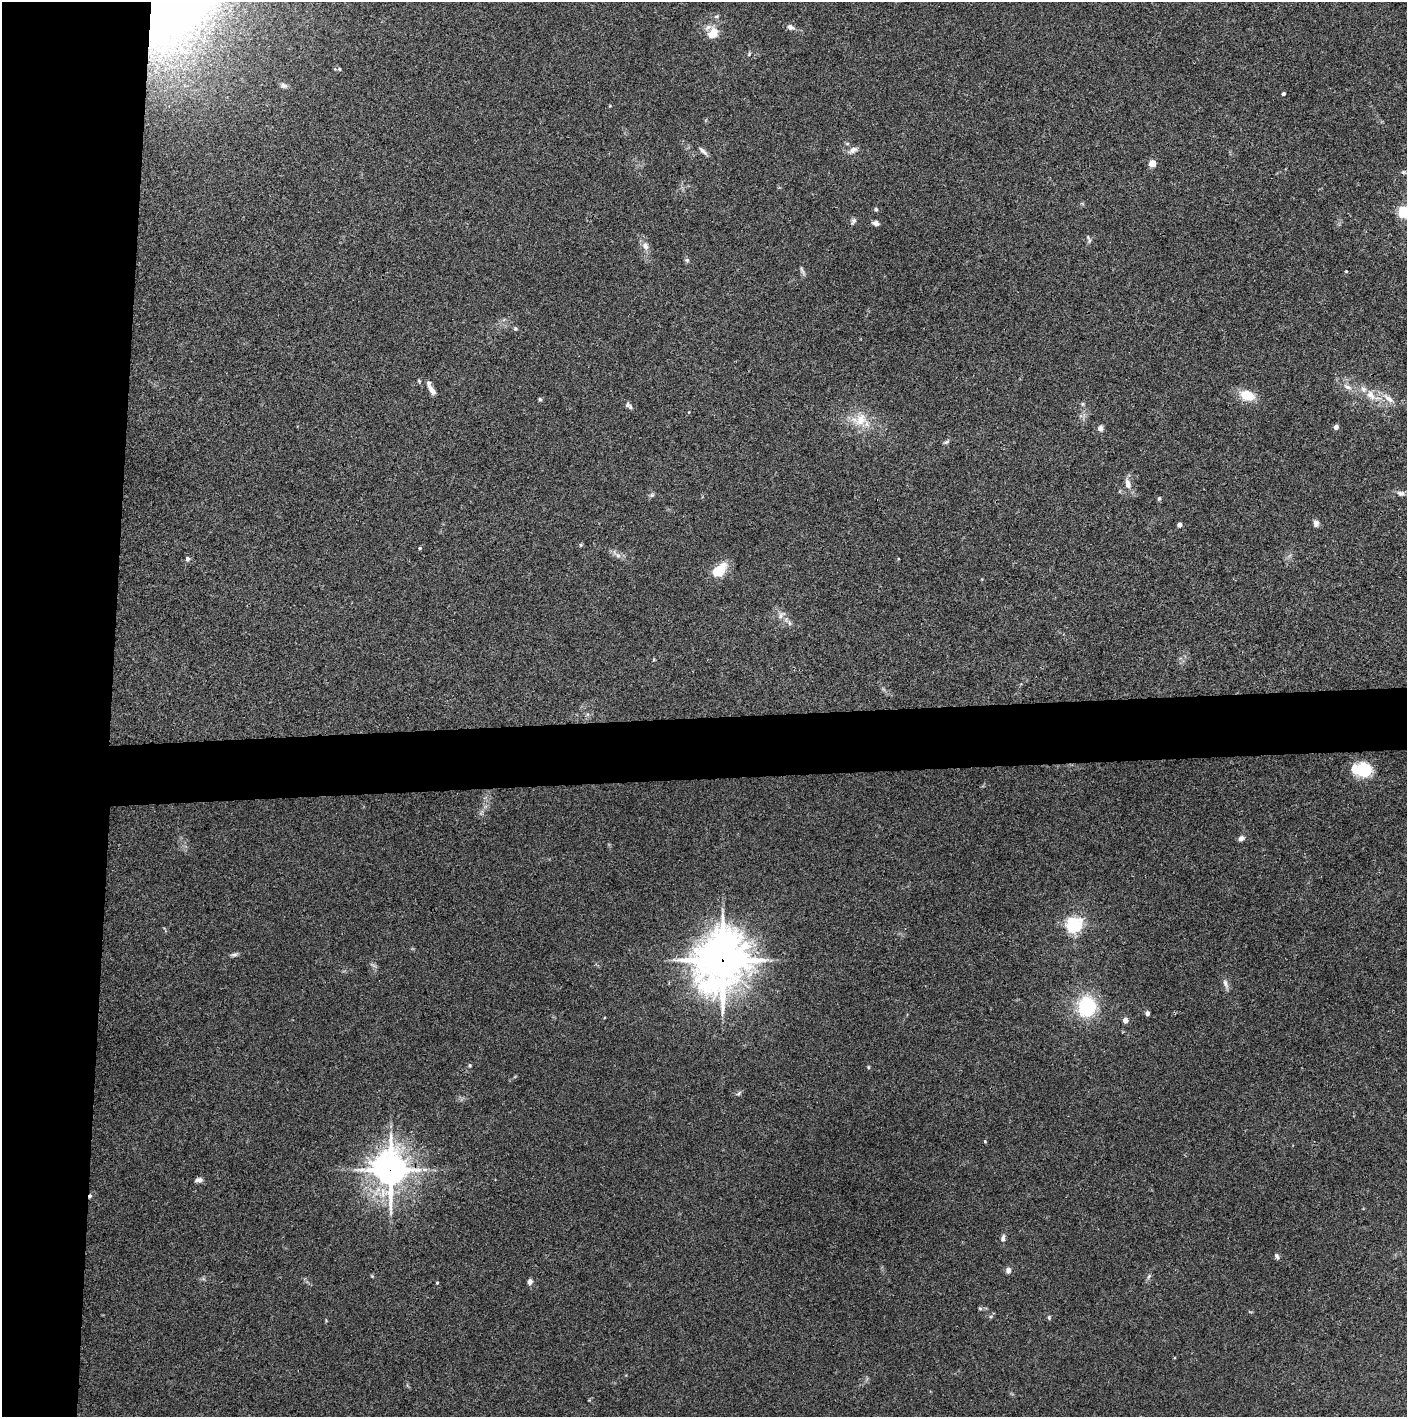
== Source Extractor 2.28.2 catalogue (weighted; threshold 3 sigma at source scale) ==
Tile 4 of 3 x 3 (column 1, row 2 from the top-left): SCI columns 1-1405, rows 1415-2829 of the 4221 x 4245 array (HDU 1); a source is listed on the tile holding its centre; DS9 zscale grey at full resolution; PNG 1409 x 1419 px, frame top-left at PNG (2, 2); no overlay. Shown black and unused: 12% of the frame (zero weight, under 3 of 4 exposures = <1% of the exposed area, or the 3 px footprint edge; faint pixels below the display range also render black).
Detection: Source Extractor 2.28.2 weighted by HDU 2 'WHT'; one run over the whole footprint, this tile lists its part. Background 0.0339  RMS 0.0046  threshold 0.0208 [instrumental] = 3 sigma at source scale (4.5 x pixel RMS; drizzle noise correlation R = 1.50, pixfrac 1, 0.05/0.05 arcsec/px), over >= 5 px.
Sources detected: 71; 1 inside a brighter object's white glare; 1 cosmic-ray / hot-pixel residue — not listed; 2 inside a brighter listed object's ellipse — not listed separately; the other 67 listed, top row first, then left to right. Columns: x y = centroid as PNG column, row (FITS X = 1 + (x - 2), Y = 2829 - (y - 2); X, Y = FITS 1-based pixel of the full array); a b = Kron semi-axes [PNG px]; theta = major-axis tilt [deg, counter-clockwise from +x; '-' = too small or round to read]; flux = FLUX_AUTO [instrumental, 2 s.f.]
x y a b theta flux
790 27 7 6 - 2.2
713 33 15 11 58 6.7
749 54 6 4 47 0.55
339 69 5 4 - 0.52
284 85 9 6 -21 1.3
1283 94 3 3 - 0.88
610 106 4 3 - 0.35
853 150 12 7 28 2.2
703 151 13 5 -44 1.6
1152 163 9 8 - 2.6
1403 172 6 4 12 0.73
876 209 5 5 - 0.81
1404 212 6 5 - 62
853 221 10 5 58 1.1
876 223 8 5 -15 1.5
1089 239 12 3 -71 0.8
645 246 12 8 -64 2.7
687 260 7 5 -42 0.85
802 270 12 3 -64 0.99
1346 271 4 3 - 0.37
515 329 5 5 - 0.73
1348 387 14 6 -25 2.7
432 390 12 5 -54 2.6
1247 395 20 12 -19 8.5
1371 395 17 11 -51 6
540 399 5 4 - 0.63
1389 399 18 7 -40 3.8
1082 404 6 4 89 0.69
627 405 8 7 - 1.2
861 420 20 16 55 9.5
1336 427 5 4 - 2.2
1100 428 5 5 - 2.5
947 442 7 5 27 0.94
1128 484 14 8 -77 3.3
1401 493 11 7 -10 2
652 495 7 5 44 0.86
1159 499 6 4 63 0.71
1316 523 8 6 -75 1.7
1179 525 4 4 - 2.1
581 545 5 3 - 0.49
420 548 5 4 - 0.56
618 555 8 6 -67 1.5
187 558 6 5 - 1.3
719 570 20 12 41 10
781 615 13 6 40 1.9
789 623 8 6 -69 1.3
1363 768 17 12 33 14
1241 838 8 6 26 1.5
1074 925 6 6 - 150
234 955 10 5 5 1.1
722 960 23 19 71 1300
1225 983 14 6 -71 2
1087 1006 19 16 85 31
1147 1013 5 5 - 1.3
1125 1020 4 4 - 3.9
868 1067 4 4 - 0.48
739 1093 8 4 44 0.85
985 1141 4 4 - 0.43
390 1170 13 11 -88 740
199 1180 10 6 2 1.6
1003 1238 10 6 79 1.5
1277 1256 8 5 -66 1.1
1008 1270 7 6 - 1.8
1149 1276 7 4 59 0.92
530 1282 7 6 - 1.6
437 1283 4 3 - 0.46
1049 1317 6 4 -71 0.69
Overlapping masked pixels (flux is a lower limit): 2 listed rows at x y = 722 960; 390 1170
Isophote crosses this tile's border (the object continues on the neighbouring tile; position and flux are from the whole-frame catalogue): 1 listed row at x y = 1404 212